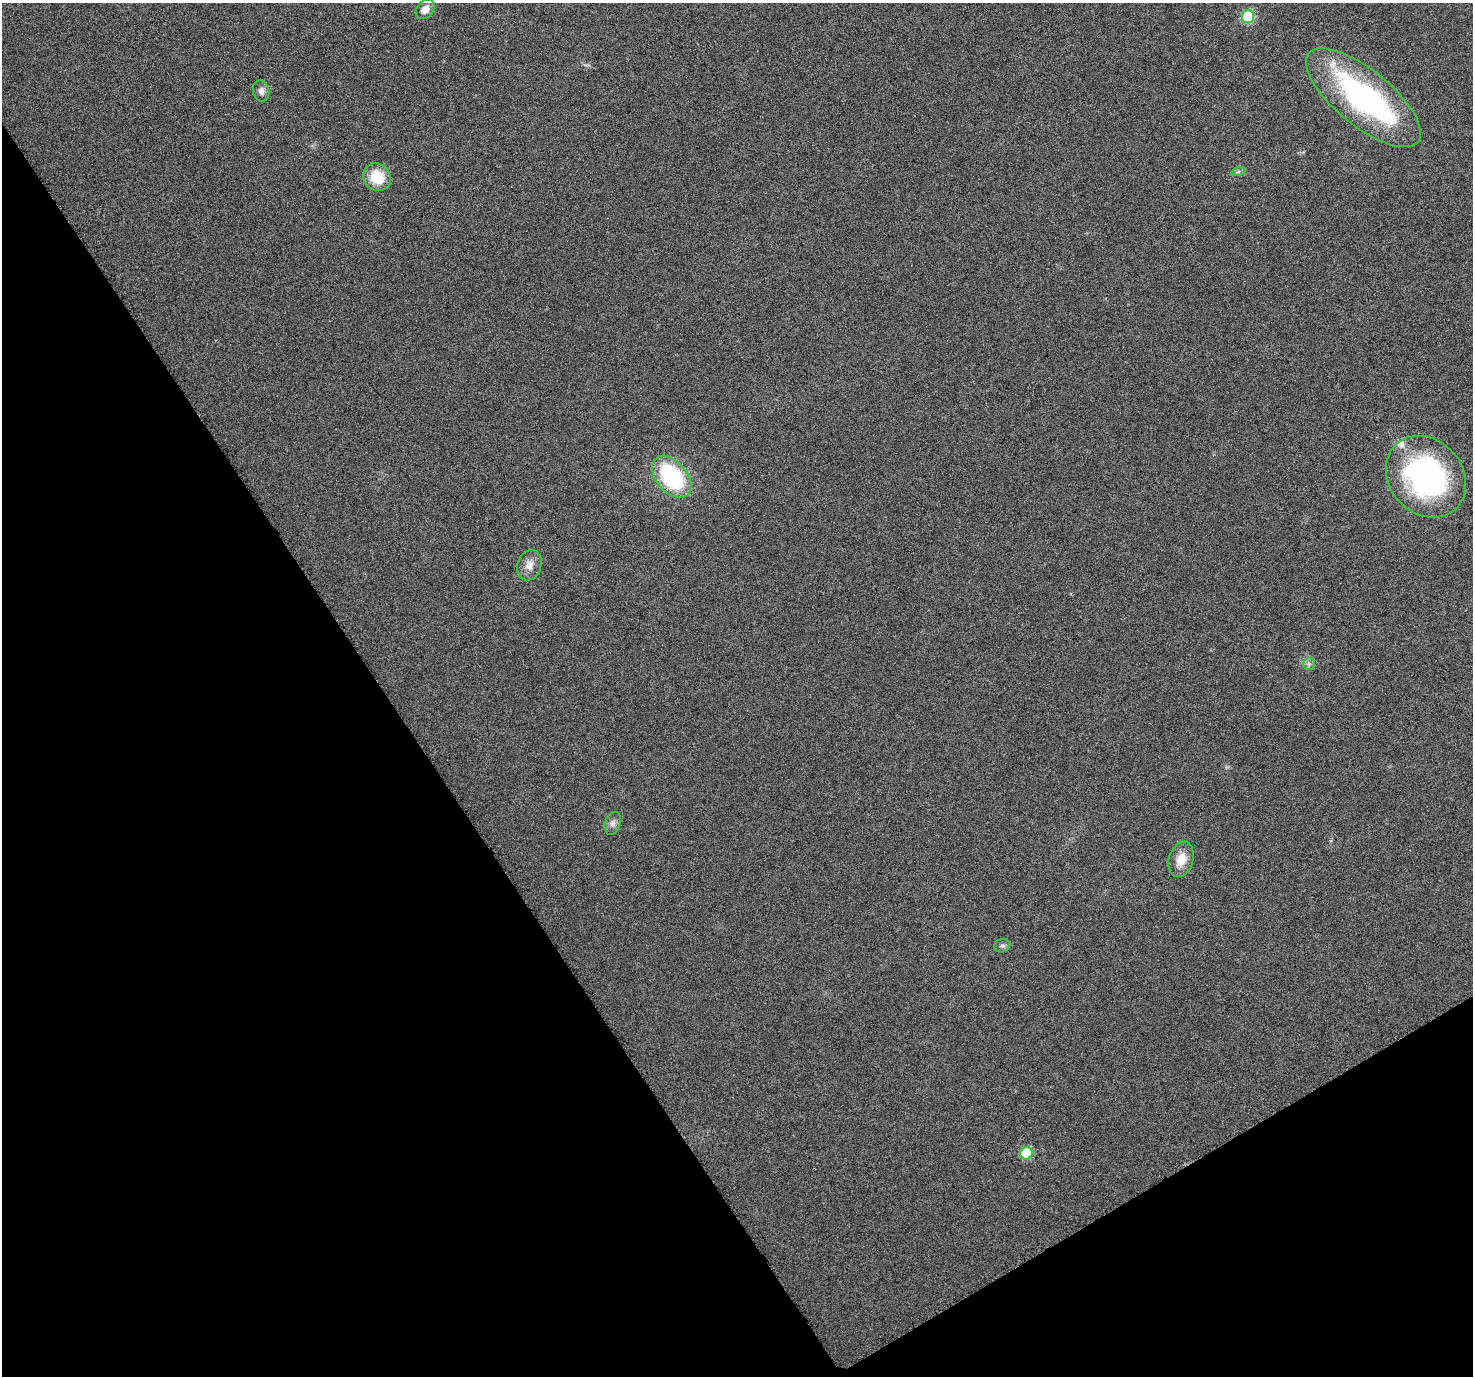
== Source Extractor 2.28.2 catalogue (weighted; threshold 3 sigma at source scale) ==
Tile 14 of 4 x 4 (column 2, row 4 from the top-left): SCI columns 1474-2944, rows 124-1497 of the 5894 x 5802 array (HDU 1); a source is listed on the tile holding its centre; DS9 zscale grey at full resolution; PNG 1475 x 1378 px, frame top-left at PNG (2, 3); each listed source drawn as its Kron ellipse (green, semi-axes under 4 px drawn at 4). Shown black and unused: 32% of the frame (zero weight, under 3 of 6 exposures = <1% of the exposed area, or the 3 px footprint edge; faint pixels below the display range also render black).
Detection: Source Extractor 2.28.2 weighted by HDU 2 'WHT'; one run over the whole footprint, this tile lists its part. Background 0.0244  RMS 0.0036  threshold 0.0148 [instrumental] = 3 sigma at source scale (4.09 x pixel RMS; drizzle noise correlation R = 1.36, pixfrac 0.8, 0.0396/0.0396 arcsec/px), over >= 5 px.
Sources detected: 17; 1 inside a brighter object's white glare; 1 cosmic-ray / hot-pixel residue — neither listed nor drawn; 1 inside a brighter listed object's ellipse — not listed separately; the other 14 listed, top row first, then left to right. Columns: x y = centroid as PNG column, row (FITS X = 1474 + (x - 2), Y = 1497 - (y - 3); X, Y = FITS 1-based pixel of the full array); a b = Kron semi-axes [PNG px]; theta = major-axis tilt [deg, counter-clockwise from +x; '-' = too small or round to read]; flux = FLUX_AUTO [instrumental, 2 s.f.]
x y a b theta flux
425 9 11 8 46 2.7
1248 16 6 6 - 29
261 91 10 8 -77 1.6
1363 98 70 28 -39 72
1238 172 7 4 19 0.65
377 177 14 13 - 10
672 477 24 15 -50 36
1426 477 44 36 -48 78
529 565 15 12 70 3.5
1309 664 6 5 - 0.85
613 823 11 8 72 1.7
1181 859 18 12 73 5.6
1002 946 8 6 20 0.86
1026 1153 6 6 - 20